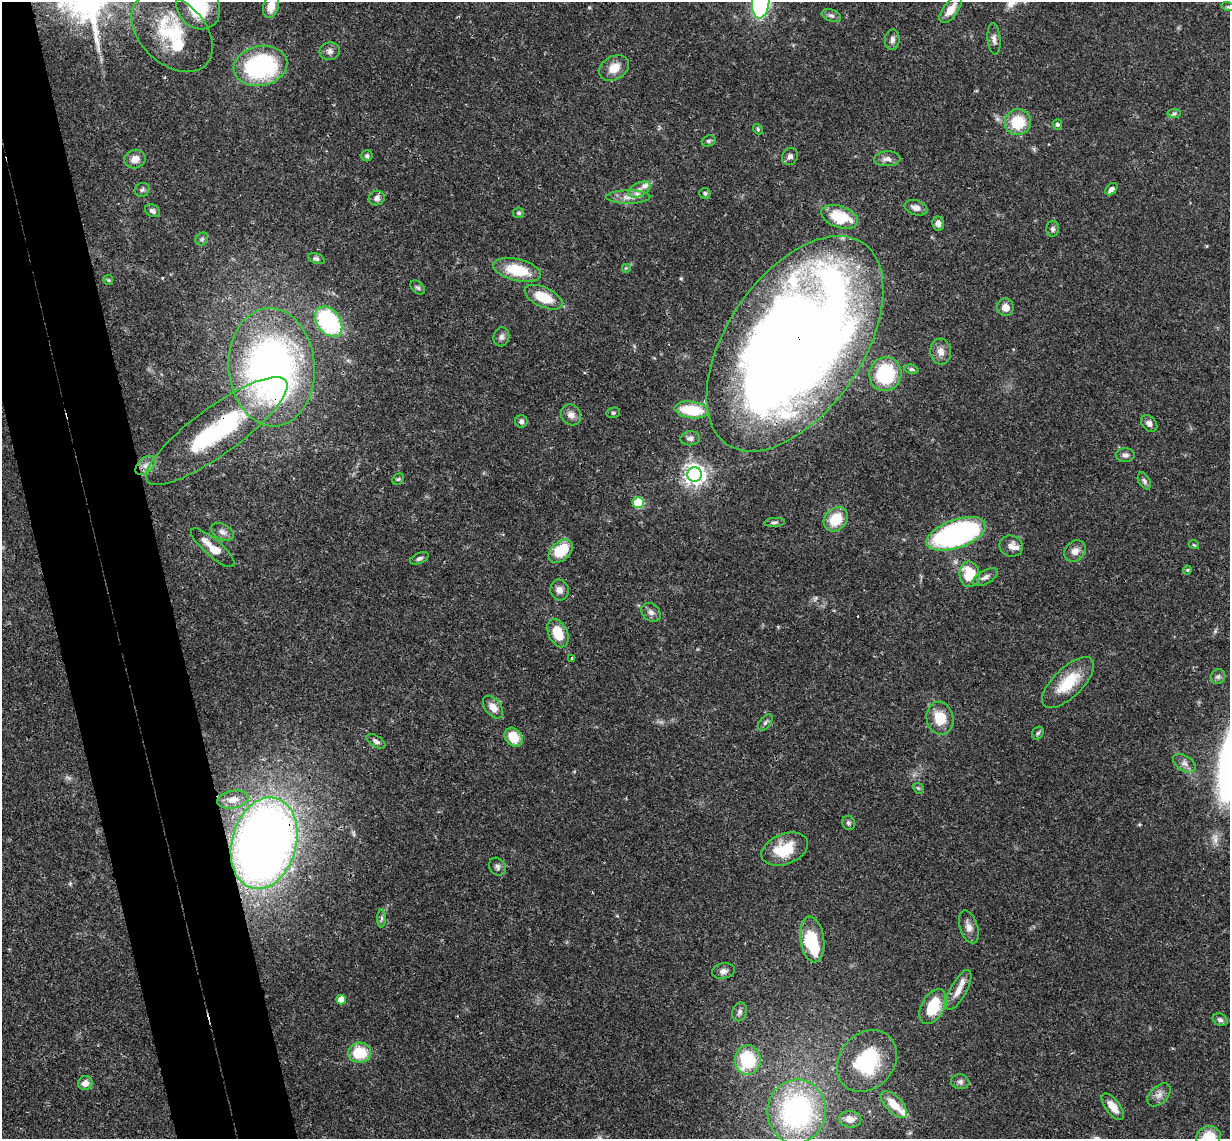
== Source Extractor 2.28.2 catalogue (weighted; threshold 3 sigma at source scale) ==
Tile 11 of 4 x 4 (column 3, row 3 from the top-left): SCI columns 2515-3742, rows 1402-2538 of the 5027 x 4964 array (HDU 1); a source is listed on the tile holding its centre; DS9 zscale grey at full resolution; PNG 1232 x 1141 px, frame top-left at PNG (2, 2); each listed source drawn as its Kron ellipse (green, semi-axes under 4 px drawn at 4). Shown black and unused: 8% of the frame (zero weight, under 3 of 4 exposures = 6% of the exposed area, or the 3 px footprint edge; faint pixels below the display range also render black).
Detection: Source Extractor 2.28.2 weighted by HDU 2 'WHT'; one run over the whole footprint, this tile lists its part. Background 0.0431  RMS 0.0028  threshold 0.0128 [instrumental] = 3 sigma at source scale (4.5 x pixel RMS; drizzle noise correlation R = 1.50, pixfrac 1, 0.05/0.05 arcsec/px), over >= 5 px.
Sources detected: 121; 2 inside a brighter object's white glare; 1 cosmic-ray / hot-pixel residue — neither listed nor drawn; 5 inside a brighter listed object's ellipse — not listed separately; the other 113 listed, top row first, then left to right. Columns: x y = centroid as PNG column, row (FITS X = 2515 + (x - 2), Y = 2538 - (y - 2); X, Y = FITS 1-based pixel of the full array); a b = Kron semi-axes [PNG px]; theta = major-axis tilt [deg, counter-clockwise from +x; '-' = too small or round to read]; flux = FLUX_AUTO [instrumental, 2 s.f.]
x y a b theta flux
761 2 16 8 83 52
271 6 12 7 76 4.3
198 7 24 20 -53 14
1228 7 6 4 -18 0.44
951 10 15 7 53 3.8
831 16 10 6 -21 0.88
172 32 47 32 -44 20
994 39 16 6 -85 1.4
892 40 10 7 84 1.2
330 51 10 8 9 1.4
260 66 27 20 11 39
614 68 16 11 31 3.9
1174 114 7 4 1 0.56
1018 122 13 13 - 9.4
1057 124 5 5 - 0.72
758 129 5 4 - 0.36
709 141 7 5 21 0.54
367 156 5 5 - 0.68
790 156 9 7 57 1
135 159 11 9 19 2.3
887 159 13 7 2 1.7
1111 189 7 5 44 1
142 190 7 6 - 0.67
639 190 12 6 27 1.7
705 193 5 5 - 0.53
628 197 22 6 0 2.5
377 198 8 7 - 1.3
916 208 12 7 -18 1.8
153 211 8 5 -31 0.96
519 213 5 5 - 0.59
840 217 19 10 -19 12
938 223 7 6 - 1.2
1053 229 7 6 - 0.78
202 239 7 5 46 0.61
316 259 8 5 -20 0.69
626 268 5 5 - 0.39
517 270 24 11 -14 11
108 280 5 5 - 0.35
418 287 8 5 -38 0.63
543 297 20 9 -25 8.1
1005 307 9 8 - 2.1
329 322 17 11 -54 35
501 337 9 7 77 1.1
795 344 121 68 56 570
941 352 13 10 -84 2.3
272 367 59 43 -86 130
912 369 7 4 -16 0.55
885 374 17 16 - 18
691 410 17 8 -7 11
613 413 7 5 13 0.46
571 415 11 9 -53 1.8
521 421 6 6 - 0.86
1149 423 9 7 -47 1.2
217 431 85 23 36 38
690 438 10 7 6 1.2
1125 455 9 7 1 0.98
146 465 12 7 42 1.9
694 475 7 7 - 180
398 479 6 5 - 0.49
1144 481 9 5 -62 0.77
638 502 5 5 - 20
836 519 13 11 46 7.9
775 522 10 4 5 0.68
222 532 12 7 -28 1.5
956 534 31 14 19 71
1194 545 5 3 - 0.26
1011 546 12 10 -22 2.1
213 548 28 8 -41 5.2
561 551 14 9 42 9.4
1075 551 11 9 45 2.2
419 558 10 5 24 0.75
1187 570 4 4 - 0.3
969 574 13 10 -83 8.7
985 577 14 6 29 1.3
559 590 10 9 - 1.7
651 612 10 8 -41 1.4
558 633 15 9 -65 7.2
572 658 3 2 - 0.49
1218 677 8 7 - 0.77
1068 682 33 14 44 10
493 707 13 8 -53 2.7
940 718 16 13 -76 6.4
765 722 9 5 52 0.71
1038 733 7 5 61 0.6
513 737 10 8 -52 6.3
376 741 10 5 -32 0.99
1184 763 12 7 -33 1.5
918 788 6 4 -43 0.39
233 800 16 8 10 2.5
848 823 7 6 - 0.67
264 843 46 32 75 270
785 849 24 15 22 9.8
497 867 9 8 - 0.99
382 918 9 4 89 0.68
969 927 17 9 -72 2
812 939 23 12 -82 13
723 971 11 7 11 1.3
959 990 22 8 62 3.2
341 1000 5 4 - 4.9
933 1007 19 11 62 11
740 1012 9 7 68 1
1220 1020 8 5 -24 0.86
360 1053 11 10 - 9.1
748 1060 14 13 - 16
867 1061 33 27 50 19
960 1082 9 7 -4 0.92
85 1083 7 7 - 2.4
1159 1095 14 8 44 1.8
894 1104 17 8 -46 5.2
1113 1107 16 7 -52 3.2
797 1111 32 29 82 52
850 1119 11 8 -7 2.2
1208 1137 12 10 24 7.1
Overlapping masked pixels (flux is a lower limit): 4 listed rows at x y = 795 344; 272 367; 217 431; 264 843
Isophote crosses this tile's border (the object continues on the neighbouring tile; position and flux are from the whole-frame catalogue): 4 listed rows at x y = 761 2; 271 6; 198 7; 1208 1137